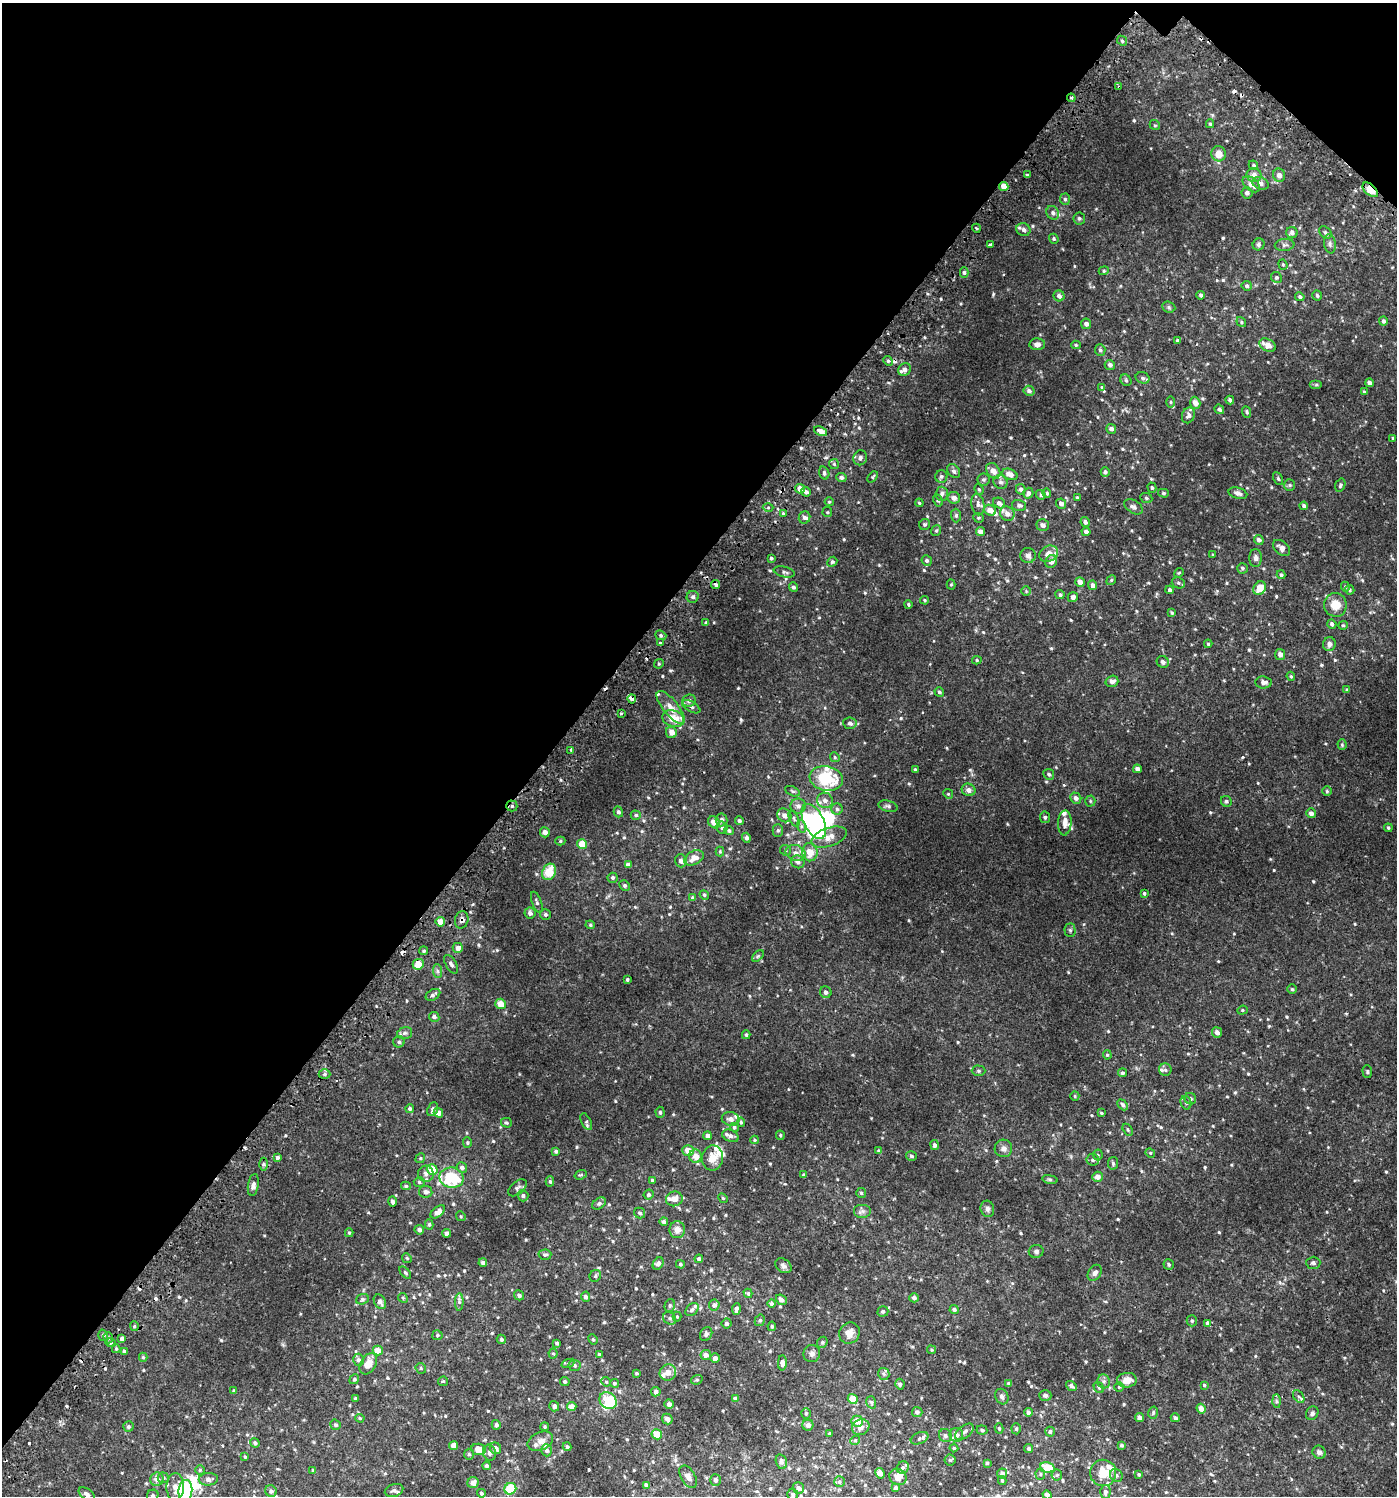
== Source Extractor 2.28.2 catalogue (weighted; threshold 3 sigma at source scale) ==
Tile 2 of 4 x 4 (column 2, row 1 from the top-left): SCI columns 1626-3020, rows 4532-6025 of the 6112 x 6088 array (HDU 1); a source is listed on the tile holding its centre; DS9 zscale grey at full resolution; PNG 1399 x 1498 px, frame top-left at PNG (2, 3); each listed source drawn as its Kron ellipse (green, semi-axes under 4 px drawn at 4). Shown black and unused: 41% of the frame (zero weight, under 2 of 3 exposures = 3% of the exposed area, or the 3 px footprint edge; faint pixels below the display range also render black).
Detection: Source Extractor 2.28.2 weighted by HDU 2 'WHT'; one run over the whole footprint, this tile lists its part. Background 0.00622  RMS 0.0033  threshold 0.0148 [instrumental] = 3 sigma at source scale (4.5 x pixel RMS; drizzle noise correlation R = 1.50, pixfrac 1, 0.0396/0.0396 arcsec/px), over >= 5 px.
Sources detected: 722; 8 inside a brighter object's white glare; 17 cosmic-ray / hot-pixel residue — neither listed nor drawn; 39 inside a brighter listed object's ellipse — not listed separately; of the other 658, all 500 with FLUX_AUTO >= 0.358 (the completeness limit of this list) listed and drawn (158 fainter detections not listed), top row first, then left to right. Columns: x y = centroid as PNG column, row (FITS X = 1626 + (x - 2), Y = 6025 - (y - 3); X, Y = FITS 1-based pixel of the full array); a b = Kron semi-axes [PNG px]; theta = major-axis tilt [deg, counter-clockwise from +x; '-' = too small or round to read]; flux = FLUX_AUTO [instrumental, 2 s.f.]
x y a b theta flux
1122 41 5 4 - 0.53
1119 87 3 3 - 1
1071 98 4 4 - 0.45
1210 124 4 4 - 0.42
1155 125 5 4 - 0.37
1218 154 7 7 - 2.9
1253 165 5 4 - 0.45
1027 175 4 3 - 0.37
1254 175 7 7 - 1.8
1279 175 7 6 - 1.6
1261 183 8 6 -21 1.2
1251 184 10 6 -40 2.5
1004 186 4 4 - 3.6
1370 190 9 5 -42 5.5
1247 193 5 5 - 0.99
1065 199 5 5 - 0.63
1053 213 7 6 - 0.88
1079 218 6 6 - 0.67
976 228 4 3 - 0.36
1023 230 7 6 - 1.2
1325 232 7 5 -42 0.64
1292 233 6 5 - 1.2
1054 239 5 4 - 0.5
1259 244 6 5 - 0.72
1330 244 9 6 -82 0.87
990 245 4 3 - 1.7
1284 245 10 6 6 0.89
1283 264 5 4 - 0.39
1104 271 5 4 - 0.4
964 272 5 4 - 0.64
1276 277 5 5 - 0.59
1247 286 5 5 - 0.71
1201 295 4 4 - 0.65
1059 296 6 5 - 1.2
1317 296 5 4 - 0.67
1300 297 5 4 - 0.67
1169 307 7 5 -23 0.53
1383 321 4 4 - 0.75
1241 322 5 4 - 0.43
1086 324 5 5 - 1
1177 340 4 4 - 0.36
1037 344 8 6 -1 1.3
1076 345 5 4 - 0.41
1268 345 9 6 -28 2.9
1100 350 6 5 - 0.6
888 361 5 4 - 0.52
1110 365 5 5 - 0.99
905 369 7 6 - 1.2
1143 378 7 5 -17 0.7
1126 380 6 5 - 0.5
1369 383 4 4 - 1.1
1316 385 6 4 0 0.41
1102 387 3 3 - 0.56
1029 391 5 5 - 0.92
1364 392 4 4 - 0.41
1230 400 4 3 - 0.88
1171 402 6 4 -89 0.47
1195 403 6 5 - 2.2
1219 409 5 4 - 0.61
1247 412 6 4 -66 0.52
1188 415 8 6 66 1
1111 429 5 5 - 1.1
820 431 7 4 -25 3.4
1393 438 3 3 - 0.38
860 458 7 6 - 1.2
834 464 5 5 - 0.44
954 471 8 5 -52 0.75
993 471 8 6 -54 2.4
1105 472 4 4 - 0.68
824 473 7 5 -74 0.64
1010 474 8 5 -23 2.3
941 476 6 6 - 0.67
841 477 5 4 - 0.83
873 477 6 4 47 0.39
983 479 6 6 - 0.65
1278 479 7 4 -63 0.51
1000 482 7 6 - 0.91
1289 485 6 5 - 0.52
1340 485 7 5 71 0.57
1152 488 5 4 - 0.47
800 489 5 5 - 2.3
979 489 5 4 - 0.4
1021 489 5 4 - 0.72
806 492 5 4 - 0.95
1028 493 5 5 - 0.98
1047 493 4 4 - 0.45
1163 493 5 4 - 0.43
1238 493 9 5 -15 1.2
942 494 7 6 - 0.94
1041 495 5 4 - 0.61
954 498 6 5 - 1.5
1077 498 4 3 - 0.37
1146 498 6 5 - 0.49
938 501 6 4 -61 0.5
829 502 4 4 - 0.36
919 503 4 3 - 0.37
999 503 6 5 - 1.1
978 504 11 6 -80 1
1061 504 5 4 - 1.1
1019 505 7 5 -14 0.85
1304 506 4 4 - 0.81
1133 507 10 6 -32 0.9
768 508 5 3 - 0.39
990 510 6 5 - 2.1
827 512 5 4 - 0.37
783 513 4 4 - 0.55
1007 514 7 7 - 2
956 515 7 5 -89 0.63
804 518 6 5 - 0.93
978 518 5 4 - 0.43
1085 522 5 4 - 1
925 524 6 5 - 0.53
1043 525 6 5 - 1
936 531 6 4 52 0.4
980 532 4 4 - 2.1
1086 532 4 4 - 0.77
1259 540 5 4 - 1.1
1282 548 10 6 -41 1.4
1049 554 10 7 30 3.2
1213 555 3 3 - 0.37
1028 556 7 7 - 0.95
771 558 3 3 - 0.46
1256 558 9 6 90 1.1
927 560 5 5 - 0.76
1051 561 7 5 54 1.7
832 562 5 4 - 0.53
1242 568 5 5 - 0.61
784 572 11 5 -13 0.79
1179 573 5 4 - 0.37
1281 575 4 4 - 0.56
1111 580 5 4 - 0.41
1080 582 5 4 - 2.2
1178 583 7 5 -21 0.68
951 584 5 4 - 0.36
716 585 4 3 - 0.71
1093 585 5 4 - 1.3
794 587 4 4 - 0.75
1345 587 5 4 - 0.4
1260 588 7 6 - 3.9
1170 590 4 4 - 0.67
1350 590 5 4 - 0.56
1026 591 5 4 - 0.38
1060 595 4 4 - 0.58
693 597 6 6 - 0.92
1073 597 5 4 - 1.1
925 600 4 4 - 0.37
908 604 4 3 - 0.43
1335 605 12 11 - 4.2
1172 613 4 3 - 0.43
706 623 3 3 - 0.57
1332 624 5 4 - 0.78
1343 625 5 4 - 0.4
661 635 6 4 -22 0.56
660 643 3 3 - 0.69
1208 644 4 4 - 0.43
1329 644 7 6 - 1.3
1280 654 5 5 - 1.1
977 660 4 4 - 0.43
1163 662 6 5 - 0.96
659 664 5 4 - 0.4
1291 676 5 4 - 0.43
1112 681 6 5 - 1.4
1264 682 8 6 -6 1.2
1347 690 4 4 - 0.37
939 692 5 4 - 0.6
632 699 4 4 - 0.98
689 701 7 6 - 1.1
671 707 20 7 -51 2.9
691 707 10 5 -30 0.79
621 713 4 3 - 0.55
673 719 11 8 -17 5.1
850 723 7 6 - 0.87
671 732 6 5 - 2.3
1342 745 5 4 - 0.37
571 750 3 3 - 1.3
835 757 5 4 - 0.39
915 769 3 3 - 0.36
1137 769 4 4 - 1.4
1049 774 5 5 - 0.65
826 778 17 12 -10 15
969 790 7 6 - 1.4
793 791 8 4 -26 0.57
1327 791 5 5 - 0.43
948 794 5 4 - 0.36
1076 798 6 5 - 1.1
825 800 8 7 - 1.6
1090 801 5 5 - 0.41
1226 801 6 5 - 0.6
512 806 5 5 - 0.65
798 806 7 7 - 1.4
888 806 9 5 -16 0.77
837 809 6 5 - 0.69
618 812 5 4 - 0.76
1311 813 5 4 - 1.2
636 815 5 4 - 0.55
784 815 7 6 - 1.4
1045 817 6 5 - 0.65
794 818 8 4 -65 0.72
722 820 6 6 - 1.1
739 821 4 4 - 0.76
814 821 19 10 -63 31
714 822 6 5 - 2.8
1065 823 12 7 86 2.2
801 826 6 4 -72 0.66
722 828 6 6 - 0.73
1388 828 4 3 - 0.42
778 830 6 5 - 0.62
729 831 5 4 - 0.57
545 832 5 5 - 1.5
829 837 19 9 19 3.6
746 838 5 4 - 0.75
560 841 5 4 - 0.44
582 844 5 4 - 4.5
786 850 5 5 - 0.51
720 851 5 4 - 0.36
810 852 9 7 -84 3.8
796 853 10 8 -19 1.8
694 858 10 7 27 2.8
681 861 6 6 - 1.1
798 862 7 6 - 1.3
628 865 4 4 - 1.1
549 872 8 6 64 6.7
612 878 5 5 - 0.71
625 885 5 5 - 0.61
1144 893 3 3 - 0.45
704 895 5 4 - 0.45
693 898 4 4 - 0.61
537 902 11 4 -71 0.72
530 913 6 5 - 1.1
545 914 5 5 - 0.76
462 920 9 6 76 1.3
440 922 5 4 - 3.1
590 925 5 4 - 0.4
1070 930 7 5 -89 0.53
458 948 5 5 - 1.6
424 951 4 3 - 0.46
758 956 7 4 45 0.48
418 964 6 5 - 4
451 964 10 5 -59 0.91
437 971 7 4 -89 0.65
627 979 3 3 - 0.49
1292 989 5 5 - 0.44
826 992 6 5 - 1.1
433 995 8 5 30 0.81
501 1004 5 5 - 3.4
1242 1010 5 4 - 0.4
434 1017 5 5 - 0.85
1217 1032 5 5 - 1.5
405 1033 8 5 16 0.72
746 1035 4 4 - 0.47
399 1042 5 5 - 0.61
1107 1055 5 4 - 0.39
1165 1070 6 6 - 0.65
978 1071 7 5 -1 0.55
1367 1072 6 4 -88 0.47
1122 1073 4 4 - 0.61
325 1074 6 5 - 0.6
1075 1096 5 4 - 0.37
1190 1099 6 5 - 0.78
1186 1103 7 5 -75 0.62
1123 1105 6 4 -46 0.77
410 1109 4 4 - 0.65
433 1109 7 5 65 0.94
660 1112 6 4 -87 0.57
438 1113 5 4 - 2.2
1101 1113 4 3 - 0.4
731 1119 9 6 -12 1.4
586 1122 9 5 -63 0.74
741 1122 4 4 - 0.5
506 1123 5 5 - 0.49
734 1127 4 4 - 0.52
1128 1130 7 4 -61 0.5
780 1135 5 3 - 0.41
707 1136 4 4 - 1.1
730 1136 8 6 -23 1.1
755 1140 4 4 - 0.37
467 1143 5 4 - 0.39
935 1145 5 4 - 0.9
1003 1148 9 8 - 1.3
556 1151 4 4 - 0.61
688 1151 5 5 - 3.3
879 1151 4 4 - 0.82
1150 1153 5 4 - 0.36
1098 1155 5 5 - 0.45
696 1156 7 6 - 2.5
911 1156 5 4 - 0.57
278 1158 3 3 - 2
420 1158 5 4 - 0.4
713 1158 12 10 83 3.5
1093 1160 6 5 - 0.71
1113 1163 6 5 - 0.63
263 1164 6 4 -90 0.54
462 1167 5 5 - 0.77
432 1169 5 5 - 5.5
426 1174 8 8 - 1.4
581 1175 6 4 19 0.44
804 1175 3 3 - 0.55
1097 1177 5 5 - 1.7
452 1178 12 10 -11 19
1050 1179 8 4 -9 0.48
652 1180 4 3 - 0.42
550 1181 5 4 - 0.55
419 1182 5 5 - 0.52
253 1185 11 5 81 1.1
406 1186 5 4 - 0.51
517 1188 11 6 40 0.83
426 1192 7 6 - 1.1
861 1193 5 5 - 0.52
649 1195 5 5 - 0.62
523 1196 6 5 - 0.84
723 1198 5 4 - 0.36
674 1199 8 7 - 2
392 1201 5 4 - 0.92
599 1203 7 5 36 0.65
987 1209 8 6 -75 0.97
863 1211 9 7 0 1.1
438 1212 8 5 38 2.2
640 1213 6 5 - 0.67
461 1216 5 4 - 0.4
664 1222 4 4 - 0.92
429 1224 5 4 - 0.57
419 1230 5 4 - 1.1
677 1230 8 8 - 2.1
349 1233 4 4 - 0.43
447 1233 4 4 - 1.5
1036 1251 7 6 - 0.8
545 1255 6 5 - 0.67
407 1258 5 4 - 0.4
699 1259 4 4 - 0.89
483 1262 4 4 - 0.9
658 1263 6 5 - 1
1313 1263 7 6 - 0.81
680 1264 4 4 - 0.49
1169 1264 5 5 - 0.53
783 1266 9 6 -36 0.99
405 1273 7 4 -47 0.47
1095 1273 9 6 55 1.2
595 1276 6 5 - 0.62
748 1293 5 4 - 0.52
519 1295 5 4 - 0.94
586 1297 5 4 - 1
403 1298 5 4 - 0.4
914 1298 4 4 - 1.1
362 1299 6 5 - 0.55
781 1300 6 4 -41 1.2
380 1302 8 5 -60 1.2
459 1302 9 4 88 0.6
771 1303 4 4 - 0.81
670 1305 6 5 - 0.63
714 1305 5 5 - 1
736 1309 6 3 83 0.95
954 1309 5 4 - 0.72
692 1310 7 5 41 0.78
883 1311 5 5 - 0.56
677 1317 5 4 - 0.37
670 1318 7 6 - 0.71
760 1320 6 5 - 0.65
1192 1321 5 5 - 0.52
726 1323 5 5 - 0.69
1207 1323 4 3 - 1.9
134 1326 5 4 - 0.42
772 1326 4 4 - 0.46
849 1333 11 10 - 2.6
706 1334 7 5 61 0.77
103 1335 6 4 -72 0.58
437 1335 5 5 - 0.52
108 1338 5 4 - 0.57
122 1338 3 3 - 3.6
501 1339 5 4 - 0.62
593 1339 5 4 - 0.46
822 1342 6 5 - 0.5
110 1343 5 4 - 0.45
557 1343 4 3 - 0.58
116 1349 4 4 - 0.41
378 1350 5 5 - 3.3
931 1350 4 4 - 0.37
124 1351 4 4 - 0.78
553 1353 5 4 - 0.41
599 1354 4 4 - 0.4
812 1354 8 8 - 1.2
706 1355 5 5 - 1.7
143 1357 4 4 - 0.4
715 1358 5 4 - 1.2
358 1360 6 5 - 0.91
568 1363 6 4 19 0.47
782 1363 7 4 89 1.5
368 1364 11 7 59 3.8
575 1365 6 5 - 0.66
421 1368 6 4 -47 0.38
668 1372 8 7 - 2.2
637 1373 3 3 - 0.45
884 1374 6 5 - 0.69
354 1379 5 4 - 0.43
697 1380 6 4 19 0.42
1127 1380 10 7 5 2.9
443 1381 5 4 - 0.37
565 1381 4 4 - 0.65
1104 1381 7 6 - 0.85
606 1382 5 4 - 0.44
614 1383 4 4 - 0.56
900 1384 5 4 - 0.72
1009 1384 4 4 - 0.6
1204 1385 4 3 - 0.41
1071 1386 6 4 -39 1
1119 1387 4 4 - 0.38
1099 1388 6 4 -55 0.42
234 1391 4 3 - 0.56
656 1392 5 4 - 1
1045 1395 6 5 - 0.8
1299 1396 7 4 -54 0.65
1002 1397 8 6 -64 1
735 1398 4 4 - 1
355 1399 3 3 - 0.62
853 1399 5 5 - 5.8
608 1400 9 8 - 5.9
1276 1401 6 4 -89 0.54
871 1402 6 5 - 0.56
669 1404 4 4 - 1.4
554 1406 5 5 - 1.1
572 1407 4 4 - 2.7
1201 1409 5 4 - 2.2
917 1412 5 5 - 1
1028 1412 4 4 - 0.9
806 1413 5 5 - 0.41
1153 1413 6 4 75 0.45
1312 1413 7 6 - 0.68
360 1418 5 4 - 0.42
1139 1418 4 4 - 1.9
1175 1418 4 4 - 0.8
667 1419 5 5 - 1.2
857 1421 6 5 - 3.5
335 1425 5 5 - 0.69
496 1425 5 4 - 0.83
808 1425 5 5 - 1.2
128 1427 5 5 - 0.69
545 1427 4 4 - 0.43
861 1427 9 7 30 1.7
999 1428 5 4 - 0.45
1016 1429 5 4 - 0.47
982 1430 5 4 - 0.51
964 1432 11 6 37 1
1050 1432 5 4 - 0.73
657 1434 5 5 - 4
829 1434 3 3 - 0.38
956 1435 7 7 - 1.3
945 1436 7 6 - 0.77
919 1438 9 5 22 0.77
855 1440 5 4 - 0.43
540 1441 13 9 25 2.5
255 1443 5 4 - 0.63
1121 1445 4 4 - 0.54
453 1446 4 4 - 2.6
567 1447 4 4 - 0.52
495 1448 6 5 - 1.7
954 1448 4 4 - 0.38
1029 1448 4 4 - 0.6
479 1449 7 5 -8 3.6
547 1450 6 5 - 0.88
1319 1452 7 6 - 0.93
489 1453 8 6 -73 1
469 1454 5 5 - 0.57
245 1457 4 3 - 0.39
950 1460 5 5 - 0.45
781 1462 7 5 -74 1.1
987 1463 4 4 - 0.43
486 1466 4 4 - 0.74
903 1467 6 5 - 0.75
1047 1468 7 5 -16 6.3
200 1470 5 5 - 0.42
313 1470 4 4 - 0.41
880 1473 5 4 - 1.6
1103 1473 13 13 - 5.4
1002 1474 5 5 - 1.1
1040 1474 5 5 - 0.51
1139 1474 3 3 - 0.42
1057 1475 5 5 - 0.51
1116 1475 7 6 - 0.75
688 1477 12 7 -60 1.6
898 1477 9 7 -33 2.2
163 1478 6 5 - 0.55
157 1479 7 6 - 1.6
208 1479 9 6 4 1.5
716 1480 6 5 - 1
1002 1480 4 3 - 0.44
839 1482 5 5 - 0.57
473 1483 5 5 - 1.9
646 1485 4 4 - 1.2
175 1487 14 8 87 3
798 1488 6 5 - 1
896 1488 4 4 - 1.1
510 1489 6 5 - 11
394 1490 9 6 17 0.94
185 1491 11 7 84 29
271 1491 6 5 - 0.83
1105 1492 6 5 - 0.95
481 1493 4 4 - 0.64
87 1494 9 5 -36 1.2
793 1494 5 5 - 0.63
153 1495 6 5 - 0.66
1047 1495 4 4 - 0.89
Overlapping masked pixels (flux is a lower limit): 9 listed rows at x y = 1119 87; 1071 98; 1004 186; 1370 190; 632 699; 512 806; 462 920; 418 964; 122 1338
Isophote crosses this tile's border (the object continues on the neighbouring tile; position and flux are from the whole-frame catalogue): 4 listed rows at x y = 1383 321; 185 1491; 153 1495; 1047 1495